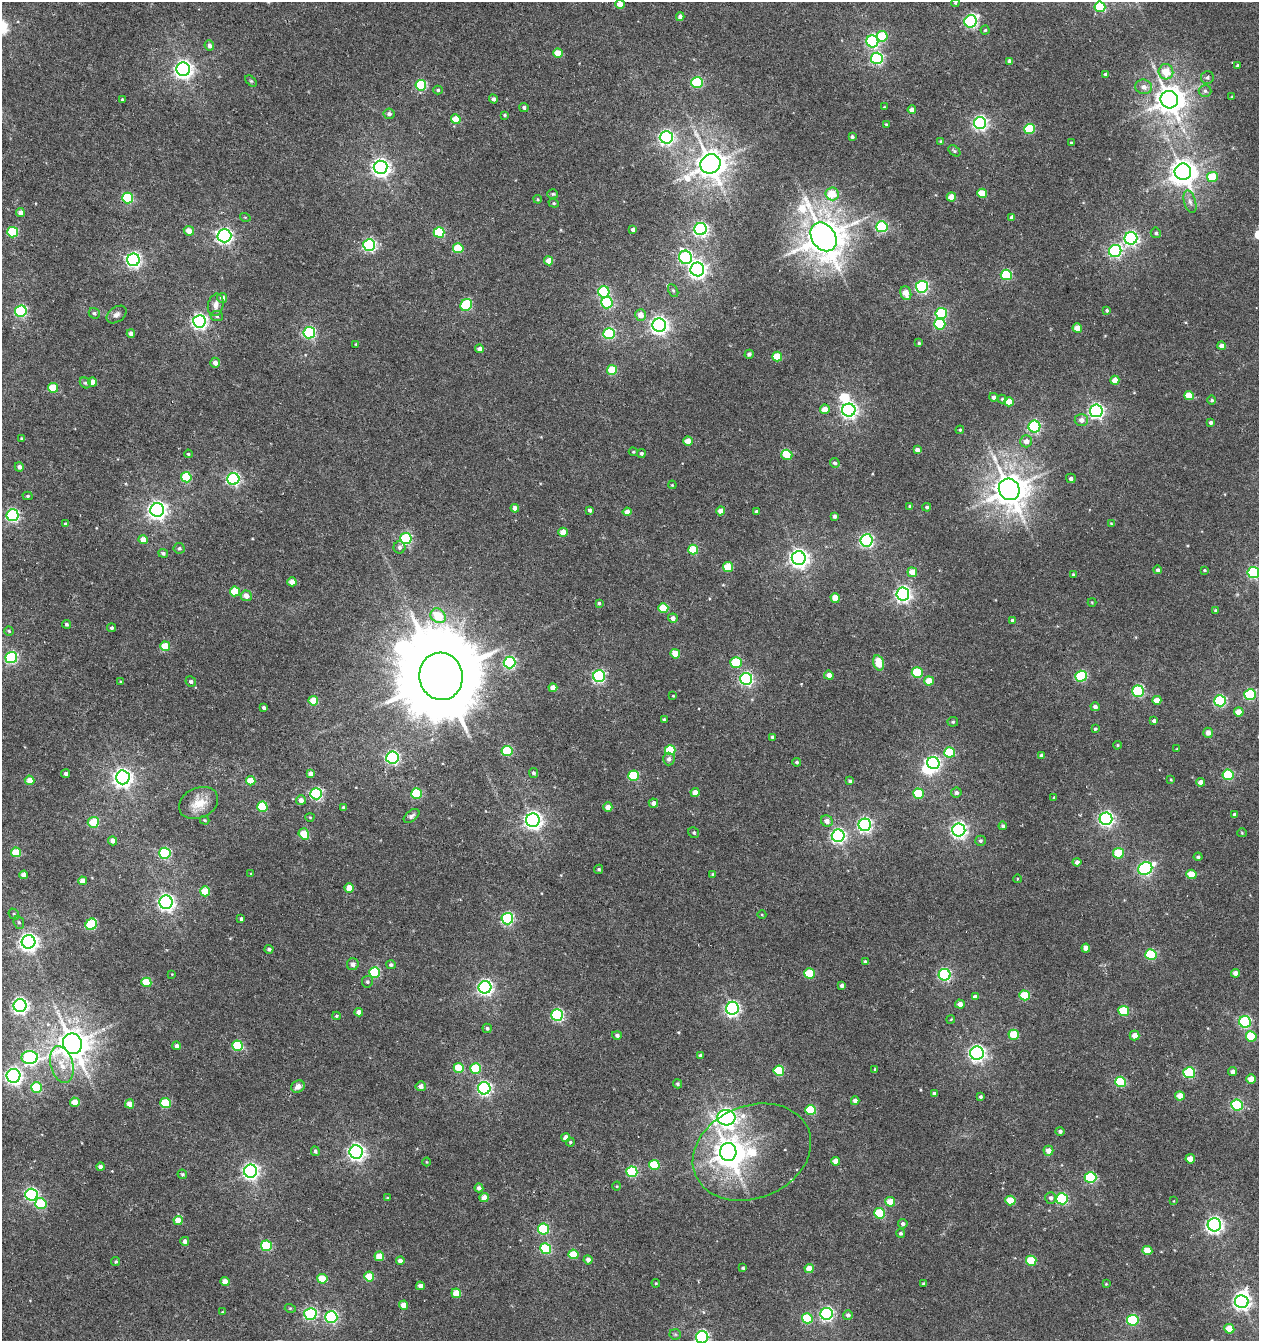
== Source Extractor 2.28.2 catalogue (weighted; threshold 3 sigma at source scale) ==
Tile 11 of 4 x 4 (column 3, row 3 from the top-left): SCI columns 2792-4048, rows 1341-2679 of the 5517 x 5361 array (HDU 1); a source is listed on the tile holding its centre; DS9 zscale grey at full resolution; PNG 1261 x 1343 px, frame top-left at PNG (2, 2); each listed source drawn as its Kron ellipse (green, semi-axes under 4 px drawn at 4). Shown black and unused: <1% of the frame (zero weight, under 5 of 10 exposures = <1% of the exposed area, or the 3 px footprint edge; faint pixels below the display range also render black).
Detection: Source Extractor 2.28.2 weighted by HDU 2 'WHT'; one run over the whole footprint, this tile lists its part. Background 0.00246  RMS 0.0021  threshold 0.00868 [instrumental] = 3 sigma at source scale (4.09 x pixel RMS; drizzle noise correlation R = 1.36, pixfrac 0.8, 0.0396/0.0396 arcsec/px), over >= 5 px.
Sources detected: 421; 6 inside a brighter object's white glare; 3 cosmic-ray / hot-pixel residue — neither listed nor drawn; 1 inside a brighter listed object's ellipse — not listed separately; the other 411 listed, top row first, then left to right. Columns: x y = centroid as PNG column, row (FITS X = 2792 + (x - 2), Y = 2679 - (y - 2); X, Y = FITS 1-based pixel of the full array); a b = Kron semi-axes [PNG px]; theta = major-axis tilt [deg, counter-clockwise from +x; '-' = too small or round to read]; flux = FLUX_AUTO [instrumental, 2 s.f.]
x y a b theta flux
955 3 4 4 - 0.19
620 4 4 4 - 1.8
1100 7 5 5 - 12
680 17 4 4 - 0.88
971 21 6 6 - 35
985 30 4 4 - 0.3
882 36 5 5 - 8.6
872 41 6 6 - 27
209 45 5 4 - 0.82
558 53 5 4 - 3.9
877 58 6 6 - 27
1010 61 4 4 - 0.69
1237 66 4 4 - 0.34
183 69 7 7 - 92
1166 72 7 7 - 3.6
1105 74 4 3 - 0.29
1207 77 6 6 - 0.56
251 81 7 4 -44 0.27
697 82 6 5 - 17
421 85 5 5 - 15
1144 87 8 7 - 1.2
438 90 5 4 - 0.32
1205 91 6 6 - 0.55
1232 97 3 3 - 0.17
493 99 4 4 - 0.59
122 100 4 3 - 0.27
1169 100 9 8 - 280
524 107 4 4 - 0.53
884 107 2 2 - 0.16
912 110 4 4 - 1.1
389 114 5 5 - 0.63
505 115 4 3 - 0.27
456 119 5 4 - 4.2
980 123 6 6 - 52
886 124 4 3 - 0.2
1029 129 5 5 - 11
666 137 6 6 - 51
852 137 4 3 - 0.44
941 141 4 4 - 0.28
1071 143 3 2 - 0.21
954 151 7 4 -39 0.33
710 164 10 9 - 330
381 167 7 6 - 94
1183 172 8 8 - 210
1212 177 5 5 - 7.1
982 193 5 4 - 4.9
553 194 5 4 - 0.3
832 194 6 6 - 4.1
951 197 4 4 - 3.4
128 198 5 5 - 16
538 199 4 3 - 0.2
1190 202 11 6 -73 0.88
554 203 5 4 - 0.27
20 213 4 4 - 1.2
245 217 5 3 - 0.17
1012 217 4 4 - 0.8
882 227 6 5 - 18
633 229 4 3 - 0.63
701 229 6 6 - 43
189 231 5 5 - 1.9
13 232 5 5 - 11
439 232 5 5 - 13
1156 233 5 5 - 0.42
224 236 7 6 - 56
823 237 15 11 -56 550
1131 238 6 6 - 45
369 245 6 6 - 35
458 248 5 5 - 7.2
1115 251 6 6 - 37
685 257 7 6 - 28
133 260 6 6 - 53
549 261 4 4 - 2.4
697 269 7 7 - 78
1006 275 5 5 - 14
922 287 6 6 - 30
673 290 7 4 -63 0.33
604 292 5 5 - 20
906 293 7 5 -73 2.7
222 298 5 5 - 1.1
607 303 6 5 - 16
216 305 11 7 79 1.3
466 305 6 5 - 14
1107 310 4 3 - 0.3
21 311 6 5 - 25
94 313 6 5 - 0.43
117 314 11 7 36 0.77
941 314 6 5 - 20
641 315 6 5 - 1.8
217 316 6 5 - 0.38
199 321 6 6 - 63
940 324 5 5 - 12
659 325 6 6 - 90
1077 328 4 4 - 2.3
309 333 6 5 - 28
131 334 4 4 - 0.98
609 334 5 5 - 21
919 343 4 4 - 0.26
356 344 4 4 - 0.24
1221 346 4 4 - 1.6
480 349 4 4 - 1
749 354 4 4 - 0.6
777 357 5 5 - 5.2
215 363 5 4 - 1.1
612 370 5 5 - 6.4
1115 380 4 4 - 2.7
92 382 4 4 - 2
85 383 6 5 - 0.33
53 388 5 5 - 6.2
1189 396 5 4 - 3.5
993 397 4 4 - 0.64
1002 399 4 4 - 0.29
1212 400 4 4 - 0.4
1009 402 5 4 - 2.9
825 409 5 4 - 2.3
849 410 6 6 - 67
1096 411 6 6 - 53
1081 420 7 6 - 1
1211 422 4 3 - 0.44
1034 427 6 6 - 25
960 430 4 4 - 0.2
21 438 4 3 - 0.22
688 441 4 4 - 2.3
1026 441 6 6 - 1.4
917 450 4 4 - 0.95
633 452 4 3 - 0.24
641 453 4 4 - 0.45
188 454 4 3 - 0.23
787 455 5 5 - 3.8
835 463 5 4 - 0.43
19 467 5 4 - 0.75
186 477 5 5 - 8.8
1071 478 5 4 - 0.53
233 479 6 6 - 38
672 485 4 3 - 0.18
1009 489 11 10 - 410
28 496 5 4 - 0.29
910 506 3 3 - 0.22
927 507 4 4 - 0.38
515 508 4 4 - 1.2
157 510 7 7 - 96
590 510 4 4 - 0.58
720 511 4 4 - 1.5
627 512 4 4 - 1.5
756 512 3 3 - 0.38
13 515 6 6 - 33
835 516 4 3 - 0.62
1111 523 4 3 - 0.19
66 524 4 3 - 0.4
563 532 4 4 - 2.6
406 539 5 5 - 21
143 540 4 4 - 2.3
866 540 6 6 - 35
399 547 6 6 - 0.58
179 548 6 5 - 0.47
693 550 5 5 - 6.5
163 553 5 4 - 0.43
799 558 7 7 - 100
728 567 5 5 - 5.9
1158 570 4 4 - 0.51
1204 570 4 3 - 0.19
912 572 5 5 - 2.8
1253 572 6 5 - 25
1073 575 3 3 - 0.28
292 582 4 4 - 2.4
235 591 5 5 - 6
903 594 6 6 - 67
246 596 5 5 - 1.7
835 598 5 4 - 3.7
1092 602 4 4 - 0.18
599 603 4 4 - 0.37
663 608 5 5 - 5.9
1216 610 3 3 - 0.29
438 616 8 6 -35 5.5
673 618 5 4 - 0.82
1012 620 4 4 - 0.44
66 624 4 4 - 0.35
112 628 4 4 - 0.36
9 631 4 4 - 0.28
165 646 5 5 - 4.8
675 654 5 4 - 3.4
11 658 6 5 - 26
510 662 6 6 - 27
736 663 5 5 - 9.7
879 663 8 5 -75 4.5
917 673 5 5 - 11
829 675 4 4 - 1.3
441 676 24 21 -81 2700
599 676 6 6 - 32
1081 676 5 5 - 18
746 679 6 6 - 36
191 681 5 5 - 0.52
929 681 5 4 - 3.1
121 682 4 3 - 0.22
553 688 4 4 - 2
1138 691 6 5 - 21
1250 694 5 5 - 17
673 696 3 2 - 0.14
1157 700 4 4 - 2.4
313 701 5 4 - 4.3
1220 701 6 5 - 21
1095 707 4 4 - 0.72
264 708 4 3 - 0.44
1239 712 5 4 - 2.7
664 719 4 3 - 0.31
1154 721 4 4 - 0.57
953 722 5 5 - 0.31
1095 729 4 3 - 0.3
1208 733 5 4 - 1.3
772 737 4 3 - 0.39
1117 745 4 3 - 0.23
1177 749 3 3 - 0.16
670 750 5 5 - 8.8
507 751 5 5 - 12
950 752 5 5 - 9.4
1042 755 4 4 - 0.68
392 758 6 6 - 35
669 759 6 6 - 0.75
797 762 4 4 - 0.33
933 763 6 6 - 42
310 773 4 4 - 0.99
533 773 5 4 - 0.41
66 774 4 4 - 0.5
1228 775 5 5 - 15
633 776 5 5 - 11
123 777 7 7 - 100
30 780 5 4 - 2
1171 780 4 4 - 0.19
251 781 5 4 - 3.7
850 781 4 4 - 0.48
1200 782 4 4 - 1.1
695 793 4 4 - 1.7
956 793 5 5 - 0.53
316 794 6 5 - 26
417 794 5 5 - 12
918 794 5 5 - 8.5
1054 797 3 3 - 0.17
301 800 5 4 - 1.1
199 803 20 15 25 3.5
653 803 5 4 - 0.86
262 807 5 5 - 8.8
343 807 4 3 - 0.17
608 807 4 4 - 1.6
1235 815 4 3 - 0.59
411 816 9 5 38 0.55
310 817 4 4 - 0.2
1106 819 6 6 - 52
205 820 5 3 - 0.2
533 820 7 7 - 88
827 821 6 5 - 1.1
93 822 5 5 - 4.8
865 825 6 6 - 50
1003 826 4 4 - 0.4
959 830 6 6 - 67
694 833 6 5 - 0.32
1242 833 4 4 - 0.21
304 834 6 5 - 4.6
838 836 6 6 - 50
113 841 4 4 - 1.2
980 841 5 5 - 0.44
16 852 5 5 - 5.4
165 853 5 5 - 18
1118 853 5 5 - 8
1198 857 4 4 - 0.35
1077 862 4 4 - 0.81
599 869 5 4 - 0.35
1145 869 7 6 - 37
251 874 3 2 - 0.15
713 874 4 4 - 0.28
1191 874 5 4 - 3.7
23 875 4 4 - 1.4
1017 879 4 3 - 0.17
83 881 4 4 - 2
349 888 4 4 - 3.2
205 891 5 5 - 5.2
166 902 6 6 - 75
14 914 6 5 - 0.3
762 915 4 3 - 0.16
241 919 4 3 - 0.44
507 919 6 6 - 28
19 922 6 5 - 0.38
91 924 6 5 - 14
29 942 7 6 - 100
1086 948 4 4 - 1.6
269 949 4 4 - 0.44
1151 955 6 5 - 16
865 962 4 4 - 0.32
353 964 6 6 - 0.81
391 965 5 4 - 0.43
375 972 5 5 - 14
809 973 5 5 - 7.2
1236 973 4 4 - 1.4
172 974 3 3 - 0.12
945 975 6 6 - 29
146 982 5 5 - 6.4
367 982 6 5 - 0.38
842 985 4 3 - 0.56
485 987 6 6 - 60
1025 995 5 5 - 7.2
975 997 4 4 - 0.84
960 1004 5 4 - 1.3
20 1005 6 6 - 67
732 1008 6 6 - 47
1124 1011 5 5 - 9.6
359 1012 4 4 - 1.3
557 1015 6 5 - 25
336 1016 4 3 - 0.23
951 1019 4 3 - 0.16
1245 1022 6 5 - 23
487 1028 5 4 - 0.39
617 1035 5 4 - 0.54
1014 1035 5 5 - 5.8
1134 1035 5 5 - 1.7
1251 1036 5 5 - 7
72 1044 10 9 - 380
176 1046 4 4 - 0.59
238 1046 5 5 - 11
977 1053 7 6 - 71
700 1055 4 4 - 0.44
30 1057 8 6 3 42
62 1065 19 11 -75 3.3
459 1068 5 5 - 6
476 1069 5 5 - 9.2
875 1069 3 3 - 0.14
779 1071 5 5 - 8.9
1233 1072 4 4 - 1
1189 1073 6 5 - 16
13 1076 7 7 - 72
1251 1079 5 4 - 2.5
1120 1082 5 5 - 15
677 1084 4 4 - 0.37
298 1086 7 6 - 1.2
421 1086 5 5 - 0.92
36 1087 5 5 - 9.1
484 1088 6 6 - 45
934 1093 4 3 - 0.48
1180 1096 5 4 - 2.5
980 1097 4 4 - 0.39
855 1101 4 4 - 0.86
75 1102 5 4 - 2.9
165 1103 5 5 - 8.3
130 1104 5 4 - 1.9
1237 1105 6 5 - 22
811 1110 5 5 - 10
726 1118 9 8 - 82
1060 1131 5 4 - 0.51
566 1138 4 4 - 1.6
570 1142 4 4 - 0.26
315 1151 5 4 - 0.47
1048 1151 5 5 - 1.7
356 1152 6 6 - 72
728 1152 9 8 - 270
752 1152 61 46 22 23
1190 1159 5 4 - 2.6
836 1161 4 4 - 1.9
426 1162 4 3 - 0.16
654 1165 5 5 - 7.1
100 1167 4 4 - 0.75
251 1171 6 6 - 72
632 1172 5 5 - 15
182 1174 5 4 - 0.32
1090 1178 6 5 - 16
617 1186 4 3 - 0.16
479 1188 4 4 - 0.75
31 1195 6 6 - 34
388 1198 4 3 - 0.22
484 1198 4 4 - 2.1
1051 1198 6 5 - 0.65
1062 1199 6 5 - 19
1010 1200 5 5 - 5.1
1174 1201 3 2 - 0.12
890 1202 5 4 - 3.7
41 1204 6 5 - 11
880 1213 5 5 - 11
178 1221 5 4 - 2.9
903 1224 5 5 - 0.52
1214 1225 7 6 - 70
543 1229 5 5 - 14
901 1233 4 4 - 0.35
185 1241 4 4 - 0.86
266 1246 5 5 - 14
546 1249 5 5 - 14
1147 1250 5 4 - 4.1
574 1254 5 5 - 5.1
379 1256 4 4 - 3.4
588 1260 4 4 - 0.84
400 1261 4 4 - 1.1
1031 1261 5 5 - 7.2
116 1262 4 4 - 0.31
743 1268 4 4 - 0.27
809 1268 4 4 - 2.3
369 1277 5 5 - 4.9
322 1279 5 4 - 4.6
225 1282 4 4 - 1.8
656 1283 4 4 - 0.19
923 1283 3 3 - 0.16
1106 1284 3 3 - 0.17
420 1286 4 4 - 0.88
456 1293 5 4 - 4.1
1242 1302 7 6 - 69
403 1305 4 4 - 2.1
290 1308 5 3 - 0.21
222 1312 3 3 - 0.15
310 1314 6 6 - 26
827 1314 6 6 - 40
848 1315 5 4 - 0.6
331 1317 6 6 - 28
807 1318 5 5 - 9.4
1133 1320 5 5 - 16
1229 1329 5 4 - 4.4
675 1334 5 5 - 0.3
702 1337 6 6 - 36
Isophote crosses this tile's border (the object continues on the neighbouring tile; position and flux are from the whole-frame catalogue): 2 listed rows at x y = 1253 572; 702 1337